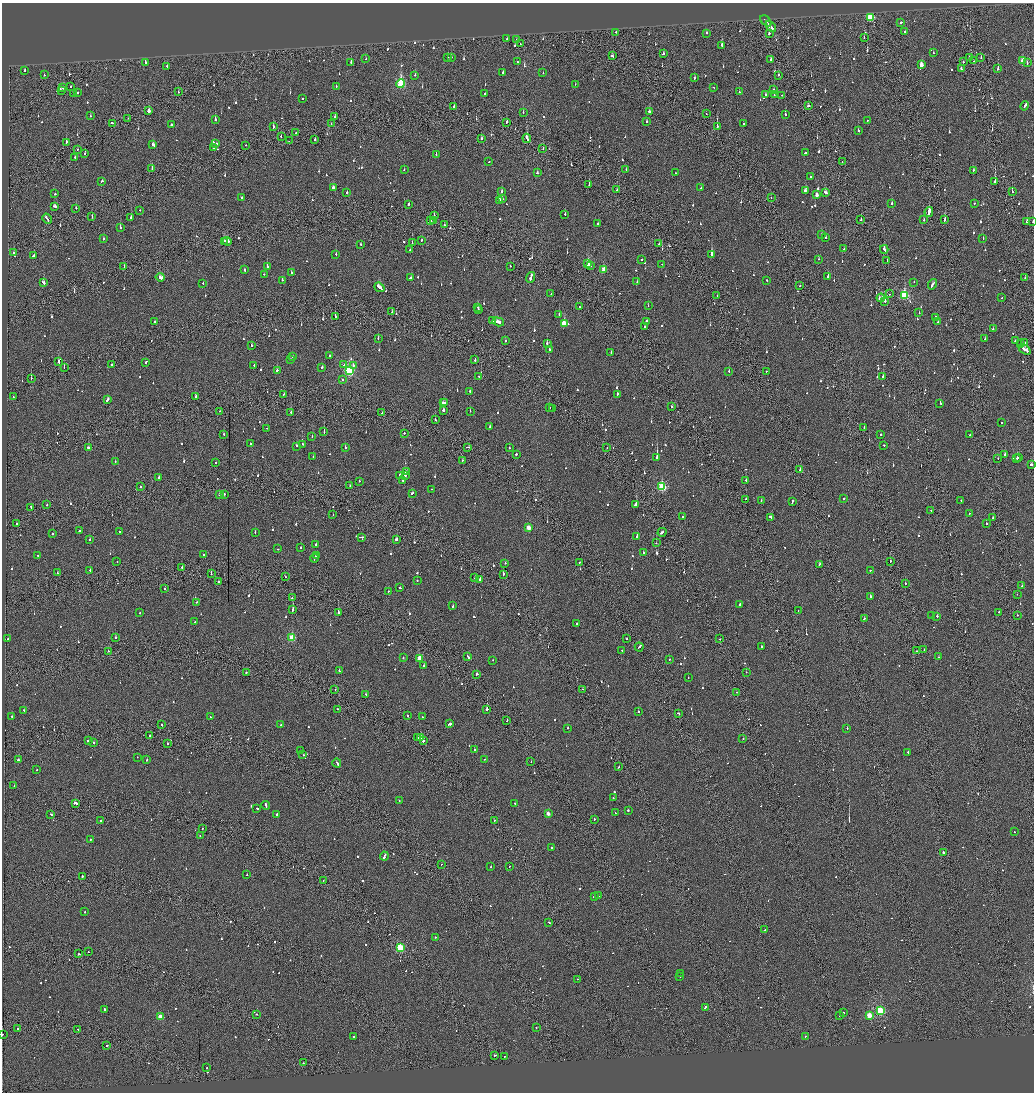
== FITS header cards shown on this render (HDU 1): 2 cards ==
NAXIS1  =                 2064
NAXIS2  =                 2180

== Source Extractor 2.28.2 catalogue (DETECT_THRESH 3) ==
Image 2064 x 2180 px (HDU 1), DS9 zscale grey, zoomed out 1/2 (1 PNG px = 2 x 2 image px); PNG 1036 x 1094 px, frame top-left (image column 1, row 2179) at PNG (2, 3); each listed source drawn as its Kron ellipse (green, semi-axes under 4 px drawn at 4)
Background -0.101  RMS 0.066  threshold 0.197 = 3 sigma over >= 5 px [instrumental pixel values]
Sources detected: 1098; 59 cannot appear on this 1/2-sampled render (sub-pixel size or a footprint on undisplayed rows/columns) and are neither listed nor drawn; of the other 1039, the 500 brightest by FLUX_AUTO listed and drawn (539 fainter detections omitted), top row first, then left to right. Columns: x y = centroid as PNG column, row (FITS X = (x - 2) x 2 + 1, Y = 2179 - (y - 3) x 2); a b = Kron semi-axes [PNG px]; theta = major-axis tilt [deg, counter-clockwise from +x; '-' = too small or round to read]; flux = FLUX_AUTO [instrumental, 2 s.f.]
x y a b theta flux
870 17 3 3 - 760
766 21 6 1 -46 280
901 22 2 2 - 76
771 26 6 2 -50 340
616 32 2 2 - 130
905 32 2 2 - 540
706 33 2 2 - 42
769 33 3 2 - 330
864 38 2 2 - 47
507 39 2 2 - 45
516 40 2 2 - 49
520 44 2 1 - 43
722 45 2 2 - 360
933 53 2 2 - 58
663 54 2 2 - 55
612 56 3 2 - 89
451 57 2 2 - 160
970 57 3 2 - 88
448 58 2 2 - 87
981 58 3 1 - 81
366 59 2 2 - 51
771 59 2 2 - 110
974 61 2 1 - 43
1023 61 3 2 - 140
517 62 2 1 - 71
963 62 2 2 - 50
145 63 2 2 - 140
351 63 2 1 - 67
1027 63 2 2 - 46
921 65 3 2 - 150
167 66 2 2 - 86
961 69 3 2 - 200
998 69 3 2 - 150
24 70 2 2 - 75
503 72 2 2 - 78
543 73 2 1 - 320
44 75 2 2 - 50
415 75 2 2 - 74
778 75 2 1 - 110
694 78 3 2 - 51
401 84 4 3 - 1100
575 84 2 1 - 110
336 86 2 2 - 81
70 87 2 2 - 82
713 87 2 2 - 46
63 88 2 2 - 220
61 90 2 2 - 95
773 90 2 2 - 63
78 92 2 2 - 130
178 92 3 2 - 48
739 92 2 2 - 42
484 93 2 2 - 150
73 94 2 2 - 67
765 94 2 2 - 49
774 95 2 2 - 96
782 95 2 1 - 220
302 98 2 2 - 110
454 106 2 2 - 70
808 106 2 2 - 120
1025 106 5 2 - 230
149 111 3 2 - 86
649 112 3 2 - 60
523 113 2 1 - 72
706 113 2 1 - 53
785 114 2 2 - 250
90 116 2 2 - 42
335 117 2 2 - 57
128 118 3 1 - 62
215 119 2 2 - 240
867 120 2 2 - 56
646 121 2 2 - 150
507 122 3 2 - 86
112 123 3 2 - 220
331 124 2 1 - 47
744 124 2 2 - 53
171 125 2 2 - 130
273 126 3 2 - 110
717 126 3 1 - 190
858 131 2 2 - 72
296 133 2 2 - 100
281 137 2 2 - 67
481 138 3 2 - 46
527 138 4 2 - 220
315 139 2 2 - 270
289 141 2 1 - 55
66 142 2 2 - 80
216 144 2 2 - 250
153 145 3 2 - 83
246 145 2 1 - 43
213 148 2 2 - 81
77 149 2 1 - 47
543 149 2 1 - 57
805 153 2 2 - 65
85 154 2 2 - 54
436 154 2 2 - 47
75 157 2 2 - 57
842 161 2 1 - 42
489 162 2 2 - 79
152 168 3 2 - 62
404 170 2 2 - 79
626 170 2 2 - 59
973 170 2 2 - 48
537 173 2 2 - 42
676 173 2 2 - 54
810 177 2 2 - 220
102 181 3 2 - 54
995 181 3 2 - 360
589 185 2 2 - 110
333 187 3 2 - 160
701 188 2 2 - 110
617 190 2 2 - 58
805 190 3 2 - 91
502 191 2 2 - 71
1012 192 2 2 - 150
347 193 2 2 - 79
825 193 3 2 - 120
55 194 2 2 - 170
817 195 3 2 - 91
241 197 2 2 - 330
771 198 2 1 - 53
502 199 2 2 - 44
499 200 2 2 - 110
892 203 2 2 - 150
974 203 2 2 - 66
408 204 2 2 - 220
55 206 3 2 - 120
76 208 2 2 - 61
140 210 2 2 - 62
929 212 5 2 - 1400
565 214 2 2 - 77
434 215 2 1 - 63
92 217 2 1 - 85
131 218 3 2 - 160
47 219 5 2 - 190
431 220 3 1 - 130
433 220 3 2 - 110
861 220 2 2 - 150
924 220 2 2 - 65
945 220 3 2 - 170
1033 221 3 2 - 210
1027 222 2 2 - 270
598 224 2 2 - 70
444 225 2 1 - 88
120 228 2 2 - 160
822 234 2 2 - 54
825 237 2 2 - 48
983 238 2 2 - 60
103 239 2 2 - 51
422 240 2 2 - 62
224 241 4 1 - 88
227 241 4 2 - 130
412 243 3 2 - 68
361 244 2 2 - 46
659 244 2 2 - 46
844 249 2 2 - 46
884 249 4 2 - 240
410 250 2 2 - 45
14 253 2 2 - 54
336 254 2 2 - 61
711 254 3 2 - 860
33 256 2 2 - 310
642 259 2 2 - 73
819 259 2 2 - 46
887 260 3 1 - 110
588 263 3 3 - 390
662 264 2 1 - 43
124 266 2 2 - 90
510 266 2 1 - 130
591 266 2 2 - 43
267 267 2 2 - 430
244 270 3 2 - 44
604 270 4 3 - 300
291 272 2 2 - 42
264 274 2 1 - 56
160 277 4 2 - 370
411 277 3 2 - 140
530 277 5 2 - 380
828 277 3 2 - 140
1025 278 2 2 - 56
282 280 2 2 - 69
767 280 2 2 - 55
637 281 2 2 - 42
43 282 3 2 - 120
914 282 2 2 - 43
203 283 2 2 - 46
932 284 5 2 - 180
800 286 2 1 - 43
379 287 5 2 - 230
551 294 2 1 - 44
890 294 2 1 - 81
904 295 4 3 - 860
717 296 2 1 - 46
881 298 4 2 - 130
1001 298 2 2 - 45
884 301 3 2 - 120
648 306 2 1 - 95
477 307 2 2 - 84
580 307 2 1 - 69
478 310 3 2 - 170
392 312 2 1 - 50
919 313 2 2 - 46
559 315 2 2 - 84
335 316 2 2 - 240
935 317 2 2 - 120
493 320 3 2 - 200
154 321 2 2 - 51
646 321 2 2 - 310
498 322 6 2 -17 270
938 322 2 2 - 84
564 324 3 3 - 340
645 327 2 2 - 79
993 329 2 2 - 62
378 338 2 2 - 45
985 339 2 1 - 87
505 341 2 2 - 79
1015 341 2 2 - 130
547 343 2 2 - 180
1025 343 2 2 - 100
1021 344 2 1 - 60
252 345 2 2 - 63
549 349 2 2 - 200
1025 350 6 2 -35 250
611 352 2 2 - 65
329 356 2 2 - 54
293 357 2 2 - 51
290 359 2 2 - 43
475 359 3 2 - 110
59 362 3 2 - 170
146 362 3 2 - 130
112 364 2 2 - 99
254 365 2 2 - 94
344 365 2 2 - 43
353 365 2 2 - 54
64 367 3 1 - 66
322 367 2 2 - 65
277 370 2 2 - 110
349 371 4 3 - 1700
729 371 2 2 - 52
766 371 2 1 - 65
883 376 2 2 - 250
479 377 2 2 - 46
31 379 2 1 - 120
342 380 2 2 - 120
470 391 2 2 - 330
284 394 2 2 - 89
617 394 2 2 - 130
13 396 2 1 - 89
196 396 2 2 - 110
107 400 4 2 - 110
443 403 2 2 - 130
445 403 2 2 - 83
940 403 2 2 - 90
672 407 2 2 - 48
549 408 2 2 - 120
553 409 2 2 - 46
443 410 2 2 - 320
220 411 2 2 - 51
470 411 2 2 - 67
291 412 2 2 - 100
382 413 3 1 - 100
435 420 2 2 - 87
1002 422 2 2 - 43
490 427 2 2 - 57
267 428 2 1 - 47
864 428 2 2 - 78
324 432 2 2 - 100
404 433 2 2 - 77
224 434 2 2 - 57
881 435 2 2 - 130
970 435 2 2 - 43
312 437 2 1 - 140
250 444 2 2 - 47
303 444 3 2 - 110
884 445 2 2 - 52
296 446 2 2 - 240
88 447 2 2 - 74
345 447 2 2 - 160
467 447 3 2 - 110
509 448 2 2 - 46
607 448 2 1 - 79
516 454 2 2 - 200
1005 455 2 2 - 250
313 456 2 2 - 43
657 458 2 2 - 1600
998 458 2 1 - 240
1017 458 2 2 - 150
1019 458 2 2 - 130
463 460 2 2 - 48
115 462 2 2 - 42
216 463 2 2 - 80
1031 464 3 2 - 190
800 470 3 2 - 160
407 472 2 2 - 81
400 475 3 2 - 66
405 475 2 2 - 500
159 477 2 2 - 170
402 480 2 2 - 78
746 480 2 2 - 1300
359 481 2 2 - 45
350 486 2 2 - 45
140 487 2 2 - 52
662 487 3 3 - 1200
432 489 2 2 - 49
412 493 3 2 - 89
220 494 2 2 - 68
224 494 2 2 - 63
844 498 2 2 - 410
746 499 2 2 - 63
761 500 2 2 - 58
961 500 2 2 - 44
792 502 3 2 - 350
47 505 2 2 - 59
636 505 3 2 - 2900
31 507 3 2 - 62
931 510 2 1 - 45
969 514 2 1 - 58
333 515 2 1 - 43
683 517 2 2 - 62
771 517 3 2 - 110
993 518 2 2 - 72
17 523 2 1 - 63
986 523 2 2 - 300
528 528 3 2 - 190
79 531 2 2 - 320
120 532 2 2 - 50
255 532 2 2 - 54
662 532 4 2 - 140
53 533 2 2 - 58
637 536 3 2 - 130
362 537 4 2 - 190
396 539 3 2 - 90
90 540 2 2 - 230
656 543 2 2 - 78
316 544 2 2 - 66
301 547 2 2 - 56
278 549 2 2 - 46
643 553 3 2 - 76
37 555 2 1 - 45
204 555 3 2 - 82
316 555 3 2 - 110
314 558 4 2 - 140
890 561 2 2 - 160
117 562 2 2 - 54
579 562 2 1 - 110
505 563 2 2 - 49
819 565 4 2 - 130
182 567 2 2 - 290
90 570 2 2 - 220
870 570 2 2 - 48
57 573 2 2 - 55
211 574 2 1 - 87
503 574 3 2 - 130
285 577 2 1 - 61
475 578 2 2 - 75
480 579 2 2 - 130
417 580 2 2 - 66
218 582 2 1 - 190
905 584 2 2 - 80
1022 586 2 1 - 180
400 588 2 2 - 85
164 589 2 2 - 42
388 591 2 2 - 42
1017 594 2 1 - 60
870 596 2 2 - 680
292 598 2 2 - 57
197 602 2 2 - 42
739 604 2 2 - 120
453 606 2 2 - 51
293 610 2 2 - 350
798 610 2 1 - 44
140 612 3 2 - 83
999 612 2 2 - 160
338 613 2 2 - 150
1017 615 2 1 - 50
932 616 2 2 - 99
937 616 2 2 - 210
864 619 3 2 - 110
195 622 2 2 - 47
577 623 2 2 - 400
115 638 2 2 - 140
292 638 3 3 - 580
8 639 2 2 - 57
626 639 2 2 - 63
719 639 2 1 - 52
761 646 2 2 - 170
639 647 4 2 - 160
924 650 2 2 - 110
108 651 2 2 - 47
622 651 2 2 - 79
917 651 2 1 - 56
403 657 2 2 - 70
468 657 3 2 - 100
938 657 2 1 - 62
419 658 3 2 - 210
669 659 2 2 - 61
493 660 2 2 - 60
424 666 2 2 - 96
339 670 2 2 - 45
246 672 2 2 - 140
746 672 2 1 - 42
477 674 2 2 - 150
688 678 2 2 - 56
335 689 2 2 - 57
582 689 2 1 - 47
736 692 2 1 - 180
366 694 3 2 - 79
337 709 2 1 - 110
487 709 2 2 - 480
24 710 3 2 - 100
638 712 2 2 - 300
678 713 3 2 - 110
407 715 2 2 - 46
12 716 2 2 - 200
210 717 2 2 - 43
422 717 2 2 - 59
507 720 2 1 - 49
450 724 3 2 - 240
162 725 2 1 - 270
281 725 2 1 - 180
568 728 2 2 - 86
847 728 2 2 - 110
150 735 2 1 - 42
421 737 4 2 - 300
418 738 2 1 - 45
743 739 2 2 - 110
88 741 2 2 - 290
423 741 2 2 - 110
93 742 2 2 - 52
167 744 2 2 - 65
474 750 2 2 - 73
300 751 2 1 - 92
908 752 2 2 - 130
303 755 2 2 - 84
137 757 2 1 - 94
485 759 2 2 - 62
18 760 2 2 - 55
147 760 2 2 - 43
531 761 2 1 - 42
337 763 4 2 - 210
619 767 2 2 - 59
37 770 2 2 - 61
14 786 2 2 - 83
613 798 2 2 - 48
399 801 2 2 - 130
75 803 4 2 - 360
515 803 2 2 - 51
266 806 4 2 - 210
257 808 3 2 - 88
628 810 2 2 - 150
548 813 3 2 - 120
616 813 2 2 - 77
51 814 3 2 - 83
276 815 3 2 - 110
594 819 2 1 - 140
494 820 2 1 - 75
101 821 2 2 - 57
202 828 2 2 - 76
1014 832 2 2 - 59
200 835 2 2 - 64
90 839 2 2 - 54
552 848 2 2 - 46
943 852 2 2 - 42
384 856 4 2 - 230
441 864 2 2 - 87
509 866 2 2 - 43
491 867 2 1 - 190
247 875 2 2 - 48
82 876 2 2 - 91
323 881 2 1 - 42
598 896 2 2 - 58
594 897 2 1 - 72
85 912 2 2 - 71
549 922 2 2 - 73
765 930 2 1 - 73
435 937 2 2 - 46
400 948 3 3 - 910
88 952 2 2 - 98
79 954 2 2 - 71
681 973 2 2 - 48
680 976 2 2 - 54
577 979 2 2 - 56
705 1007 2 2 - 170
104 1009 2 2 - 65
880 1011 3 3 - 1300
843 1013 2 2 - 350
257 1014 2 1 - 46
840 1015 2 2 - 130
869 1015 3 2 - 290
160 1017 3 3 - 430
536 1027 2 2 - 65
18 1028 2 2 - 98
78 1029 2 2 - 59
2 1034 2 1 - 42
805 1036 2 2 - 96
353 1037 2 2 - 110
107 1045 2 2 - 86
495 1055 2 2 - 150
504 1056 2 2 - 110
303 1063 2 2 - 45
207 1068 2 2 - 120
At the frame edge (FLAGS 8, measured only in part): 2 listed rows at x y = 1033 221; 2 1034
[539 fainter detections neither listed nor drawn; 59 sub-pixel or undisplayed-footprint detections neither listed nor drawn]